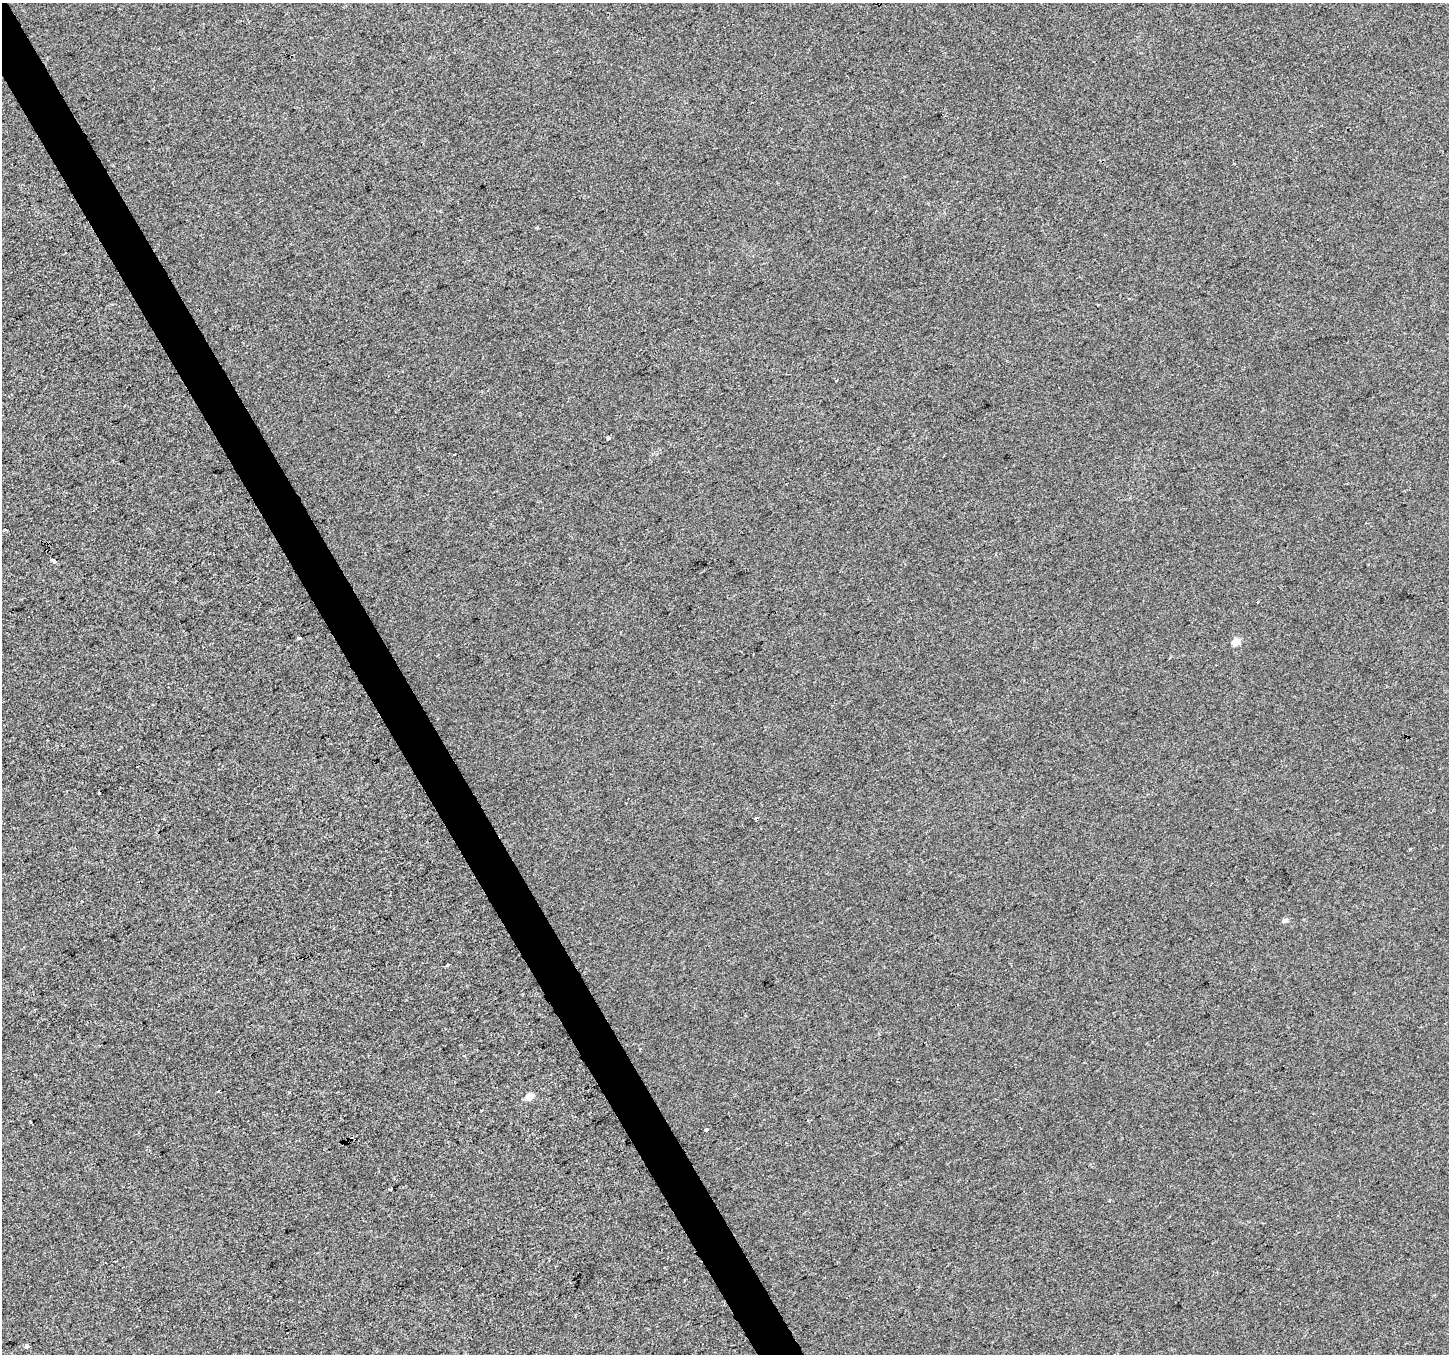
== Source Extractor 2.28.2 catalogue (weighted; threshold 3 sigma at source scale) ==
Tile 11 of 4 x 4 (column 3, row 3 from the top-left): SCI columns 2895-4341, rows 1515-2866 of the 5787 x 5673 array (HDU 1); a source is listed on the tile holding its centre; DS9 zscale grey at full resolution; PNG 1451 x 1356 px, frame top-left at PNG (2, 3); no overlay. Shown black and unused: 3% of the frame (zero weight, under 2 of 3 exposures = <1% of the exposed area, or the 3 px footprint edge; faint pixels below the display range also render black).
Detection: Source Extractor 2.28.2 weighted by HDU 2 'WHT'; one run over the whole footprint, this tile lists its part. Background -4.23e-04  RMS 0.0056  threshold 0.0253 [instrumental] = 3 sigma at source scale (4.5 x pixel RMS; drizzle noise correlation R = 1.50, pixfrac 1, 0.0396/0.0396 arcsec/px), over >= 5 px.
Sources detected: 16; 5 cosmic-ray / hot-pixel residue — not listed; the other 11 listed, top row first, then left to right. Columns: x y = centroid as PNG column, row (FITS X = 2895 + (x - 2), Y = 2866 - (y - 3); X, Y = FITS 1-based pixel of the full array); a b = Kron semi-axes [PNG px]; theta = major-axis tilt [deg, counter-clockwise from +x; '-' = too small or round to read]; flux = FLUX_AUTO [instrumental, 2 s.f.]
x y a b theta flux
608 438 3 3 - 1.2
54 561 4 3 - 7.2
1236 642 5 4 - 11
99 793 3 3 - 4.2
1285 921 9 5 21 1.3
448 965 3 3 - 1.5
529 1096 5 4 - 9.3
706 1129 3 3 - 3.6
390 1189 4 2 - 0.98
1109 1201 4 3 - 0.9
26 1346 4 4 - 6.9
Unlisted compact peaks at least as high as the median listed source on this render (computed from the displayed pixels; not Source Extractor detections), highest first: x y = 299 638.